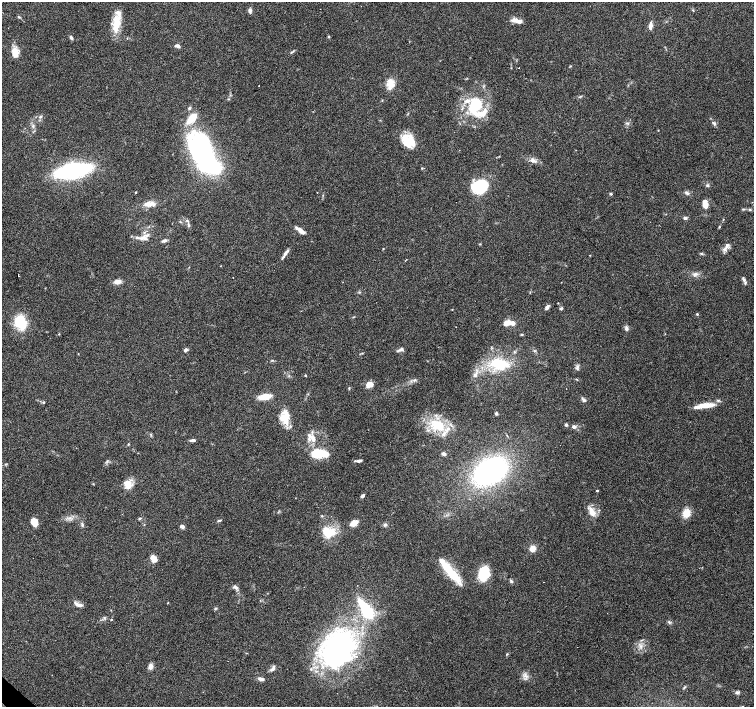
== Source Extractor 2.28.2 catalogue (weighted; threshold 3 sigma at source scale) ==
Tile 7 of 4 x 4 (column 3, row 2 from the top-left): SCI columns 3008-4510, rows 2978-4386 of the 6017 x 6020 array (HDU 1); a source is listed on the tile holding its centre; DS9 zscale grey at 2 x 2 block average (1 PNG px = mean of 2 x 2 image px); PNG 756 x 709 px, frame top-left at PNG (2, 2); no overlay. Shown black and unused: <1% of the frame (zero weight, under 3 of 6 exposures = <1% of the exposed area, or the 3 px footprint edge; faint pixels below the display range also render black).
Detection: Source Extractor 2.28.2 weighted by HDU 2 'WHT'; one run over the whole footprint, this tile lists its part. Background 0.0985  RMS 0.0045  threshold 0.0185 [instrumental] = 3 sigma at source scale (4.09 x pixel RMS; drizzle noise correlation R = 1.36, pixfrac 0.8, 0.0396/0.0396 arcsec/px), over >= 5 px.
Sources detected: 138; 3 inside a brighter object's white glare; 6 cosmic-ray / hot-pixel residue — not listed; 12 inside a brighter listed object's ellipse — not listed separately; the other 117 listed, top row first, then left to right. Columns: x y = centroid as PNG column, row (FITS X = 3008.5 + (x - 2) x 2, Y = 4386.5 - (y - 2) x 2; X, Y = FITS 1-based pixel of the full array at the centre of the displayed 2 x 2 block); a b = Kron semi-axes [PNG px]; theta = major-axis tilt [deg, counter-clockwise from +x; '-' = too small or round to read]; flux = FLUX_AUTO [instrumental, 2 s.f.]
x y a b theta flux
693 10 3 2 - 0.74
250 11 6 4 -89 2.5
517 20 14 5 -14 6.8
117 23 19 10 87 18
650 26 8 4 84 4.9
71 37 5 3 - 1.9
328 37 3 3 - 0.99
177 46 8 4 -17 2.9
15 52 13 8 -80 8.6
570 66 3 2 - 0.56
391 83 11 10 - 9.7
475 105 22 16 60 45
189 108 4 3 - 1.8
40 117 5 3 - 1.8
192 118 10 5 46 19
627 123 4 3 - 1.2
714 123 7 4 -30 2
33 126 4 4 - 1.7
410 141 21 11 -36 21
201 150 31 18 -72 220
533 160 10 5 -23 4.6
422 168 3 3 - 0.76
73 171 23 8 10 220
707 185 4 3 - 1.1
480 186 13 10 28 68
136 192 2 2 - 0.66
687 193 6 4 -24 2.3
611 194 4 3 - 1.2
149 204 13 5 4 7.8
705 204 8 4 -80 13
750 209 4 3 - 1.2
685 218 5 3 - 1.7
723 219 2 2 - 0.43
188 225 6 3 -65 2
719 227 4 2 - 0.71
300 230 14 4 -36 6.4
141 238 11 5 21 6.2
164 240 7 4 22 2.3
480 244 3 3 - 0.64
725 248 12 4 55 4
383 249 3 2 - 0.5
286 253 12 4 53 3.5
701 253 4 3 - 1.1
18 275 2 2 - 30
694 275 6 2 71 1.6
743 278 8 4 -80 2.4
117 282 8 5 15 5.4
547 307 7 3 54 2.6
561 308 3 3 - 1.7
697 314 3 3 - 0.85
21 322 14 10 -51 35
506 323 7 4 32 8.8
512 323 7 4 -11 5.4
626 328 5 4 - 2.7
522 334 3 3 - 1.2
401 349 8 4 23 2.8
185 350 4 3 - 3
534 350 4 3 - 1.1
498 364 24 17 -27 34
577 367 8 3 72 2.2
305 375 3 2 - 0.63
475 375 9 4 72 4.2
414 380 5 3 - 1.8
369 384 7 5 17 8.8
349 388 3 2 - 0.76
566 389 2 2 - 0.55
265 397 10 4 10 17
583 400 8 4 -46 2.3
43 402 3 3 - 0.95
707 405 21 6 4 13
496 413 3 3 - 1.8
285 419 17 10 -53 15
438 425 22 14 -27 34
566 425 3 3 - 1.8
574 427 5 4 - 2.4
312 438 14 8 -38 9.8
193 440 7 3 4 2.2
128 444 3 2 - 0.67
560 445 2 2 - 0.4
316 453 17 11 0 22
444 454 4 3 - 2.9
359 461 7 3 10 2.3
490 471 27 17 31 210
128 485 11 7 59 8.7
597 491 3 2 - 0.99
362 496 4 3 - 2.8
592 512 12 6 -68 8.9
686 513 8 7 - 12
322 516 3 3 - 0.83
140 518 4 3 - 1.3
219 520 6 3 15 1.4
34 522 8 6 -55 10
354 523 8 5 30 9.3
82 525 4 4 - 1.4
385 525 5 4 - 1.8
182 527 4 3 - 3.8
329 533 13 8 6 21
532 548 7 6 - 6.6
153 558 7 5 -53 9.8
484 573 15 12 71 25
452 574 41 7 -49 31
511 581 5 4 - 1.7
234 587 6 5 - 2.3
168 603 2 2 - 0.48
79 605 11 4 -19 4.8
215 609 3 2 - 0.91
367 611 18 11 -57 38
104 618 3 3 - 1.1
111 620 3 2 - 0.67
669 622 4 3 - 1.2
338 648 31 21 70 280
150 666 7 5 79 4.3
273 668 8 5 55 3.4
525 676 6 4 -34 2.9
261 679 7 3 -13 3.7
684 687 5 2 - 1.1
737 692 5 4 - 1.9
Diffuse or blended objects may show on this block-average render without a row.